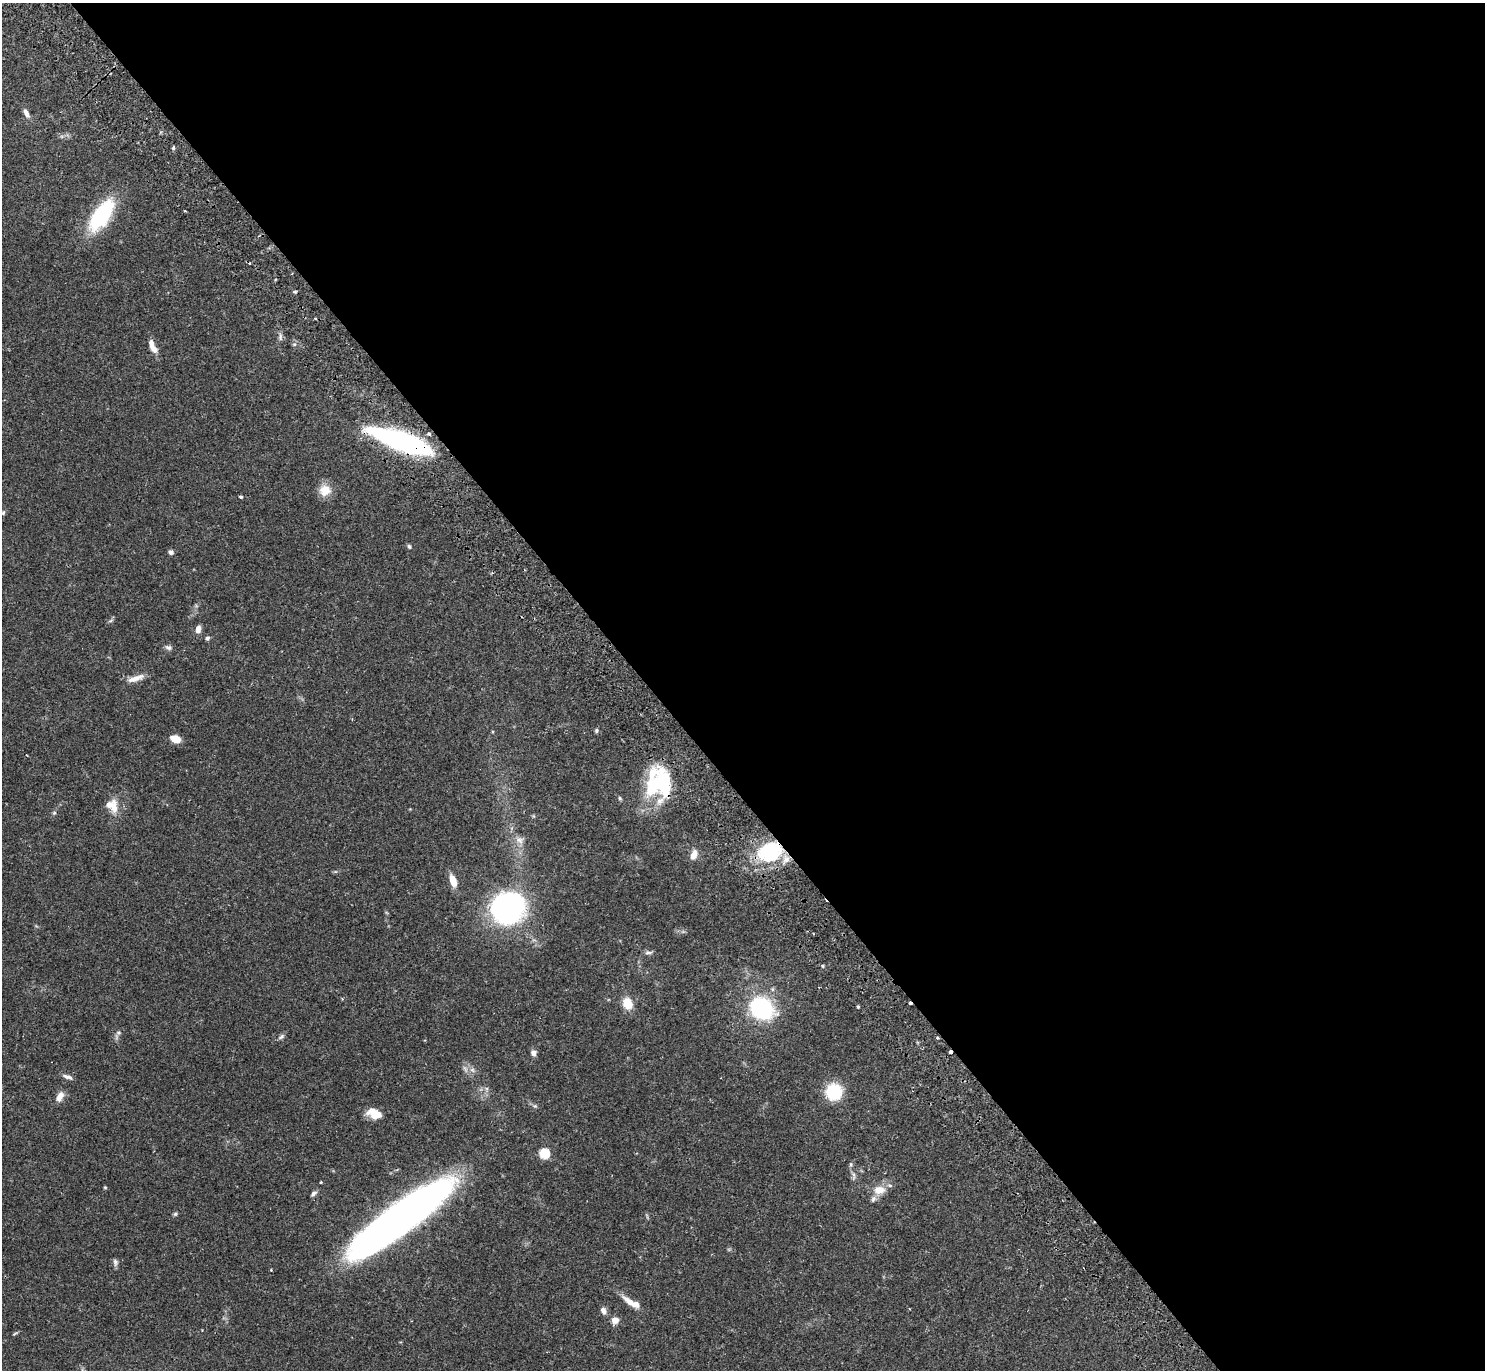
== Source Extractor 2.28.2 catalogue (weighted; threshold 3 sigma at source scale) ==
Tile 8 of 4 x 4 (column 4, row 2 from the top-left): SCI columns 4498-5980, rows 2935-4302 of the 6031 x 6007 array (HDU 1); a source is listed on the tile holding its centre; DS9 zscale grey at full resolution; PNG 1487 x 1372 px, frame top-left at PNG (2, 3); no overlay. Shown black and unused: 57% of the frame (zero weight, under 2 of 3 exposures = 3% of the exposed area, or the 3 px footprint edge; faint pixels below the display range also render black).
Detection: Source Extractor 2.28.2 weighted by HDU 2 'WHT'; one run over the whole footprint, this tile lists its part. Background 0.0994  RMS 0.0061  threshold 0.0275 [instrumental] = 3 sigma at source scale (4.5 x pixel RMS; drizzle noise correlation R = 1.50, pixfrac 1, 0.05/0.05 arcsec/px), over >= 5 px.
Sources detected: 66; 2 inside a brighter object's white glare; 1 cosmic-ray / hot-pixel residue — not listed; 6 inside a brighter listed object's ellipse — not listed separately; the other 57 listed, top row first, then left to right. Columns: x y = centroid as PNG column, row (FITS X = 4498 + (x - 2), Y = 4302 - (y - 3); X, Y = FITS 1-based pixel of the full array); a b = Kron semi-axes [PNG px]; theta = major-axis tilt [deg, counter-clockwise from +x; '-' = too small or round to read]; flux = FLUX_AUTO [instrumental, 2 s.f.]
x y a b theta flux
26 113 12 6 -63 3.1
173 148 5 5 - 0.83
101 215 30 13 56 61
294 291 5 4 - 1.1
315 319 3 3 - 0.87
280 337 12 3 81 1.6
153 347 17 6 -65 5.7
429 434 4 4 - 1.2
401 441 62 15 -20 120
325 490 15 14 - 8.1
241 497 4 3 - 1
3 513 7 5 75 0.9
409 546 6 4 -71 0.95
171 552 6 6 - 1.5
110 621 7 4 19 0.9
198 629 9 6 80 3.5
207 638 5 5 - 1.5
168 647 9 7 -18 1.8
135 678 22 7 18 5.7
596 730 5 5 - 1
175 739 9 6 -19 8.7
652 774 66 23 82 33
620 798 6 5 - 0.85
114 807 21 9 -90 7.1
54 813 5 5 - 0.89
519 840 12 9 -13 4
769 851 30 21 20 44
694 855 13 8 71 4.8
453 880 11 6 -69 8.9
507 909 19 17 7 220
648 952 11 5 0 1.6
823 966 5 3 - 0.69
627 1003 11 9 -65 11
858 1007 3 3 - 0.69
762 1008 20 16 -32 72
118 1033 7 5 -20 1.3
281 1036 10 5 42 1.5
937 1038 3 3 - 1.1
950 1052 3 3 - 5.8
533 1053 8 6 -71 2.3
472 1070 8 5 -44 1.8
67 1077 14 5 -18 2.3
834 1092 10 9 - 42
60 1097 13 8 62 4.4
376 1115 17 9 -3 7.4
544 1153 5 5 - 44
854 1176 14 4 -85 2.2
321 1182 3 2 - 0.58
105 1187 4 4 - 0.63
879 1190 17 12 4 7.8
314 1193 8 5 30 1.6
175 1214 5 5 - 0.96
401 1217 113 25 36 390
115 1262 10 7 -84 1.7
629 1302 22 8 -39 6.5
603 1311 9 6 -58 2.8
615 1320 7 6 - 5.6
Overlapping masked pixels (flux is a lower limit): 4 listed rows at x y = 401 441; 769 851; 937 1038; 950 1052